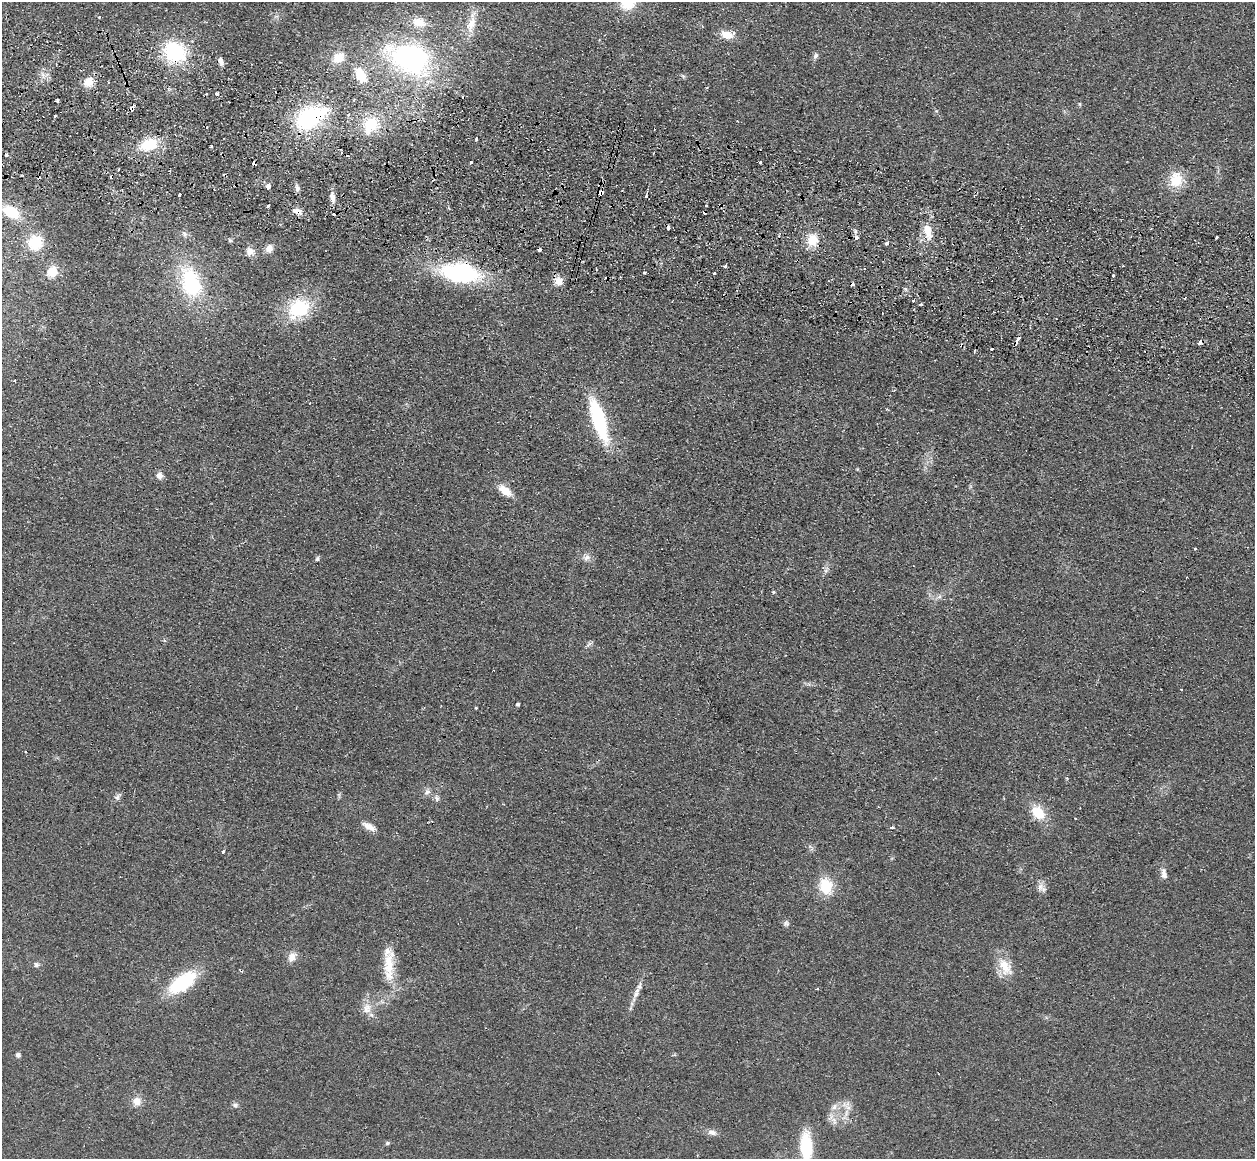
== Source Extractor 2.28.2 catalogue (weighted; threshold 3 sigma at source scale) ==
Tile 11 of 4 x 4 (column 3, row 3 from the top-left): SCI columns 2522-3774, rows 1494-2650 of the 5043 x 5143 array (HDU 1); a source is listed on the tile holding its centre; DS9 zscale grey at full resolution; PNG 1257 x 1161 px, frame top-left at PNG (2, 2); no overlay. Shown black and unused: <1% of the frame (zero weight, under 2 of 3 exposures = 3% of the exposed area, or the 3 px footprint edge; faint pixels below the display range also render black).
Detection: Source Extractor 2.28.2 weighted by HDU 2 'WHT'; one run over the whole footprint, this tile lists its part. Background 0.0726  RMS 0.0098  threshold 0.044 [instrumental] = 3 sigma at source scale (4.5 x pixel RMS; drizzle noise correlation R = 1.50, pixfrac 1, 0.05/0.05 arcsec/px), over >= 5 px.
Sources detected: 124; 14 cosmic-ray / hot-pixel residue — not listed; the other 110 listed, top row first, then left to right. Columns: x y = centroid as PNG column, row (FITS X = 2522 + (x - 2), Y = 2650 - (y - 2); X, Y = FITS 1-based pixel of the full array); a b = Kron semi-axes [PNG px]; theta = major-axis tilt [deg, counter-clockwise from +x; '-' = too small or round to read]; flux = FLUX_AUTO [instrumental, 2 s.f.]
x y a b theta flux
628 3 16 13 5 23
419 22 17 12 -18 15
471 24 31 9 76 16
727 34 14 8 -16 14
175 52 22 19 -33 76
816 56 7 5 65 3.1
339 58 15 12 31 15
409 58 43 27 -24 190
221 61 10 5 -77 3.9
43 75 7 4 -72 2.7
361 75 15 9 -61 25
683 76 7 4 -45 1.5
89 82 13 10 53 12
217 93 4 3 - 2.8
58 100 4 3 - 1.4
1080 104 6 4 -88 1.1
132 108 4 3 - 60
348 115 4 3 - 2.9
55 116 3 3 - 3.4
310 117 30 17 28 120
371 125 24 16 60 31
476 138 3 3 - 3.2
149 145 18 12 20 33
211 146 3 3 - 1.4
6 155 3 3 - 6.1
348 156 3 3 - 1.7
471 162 3 3 - 3.1
760 162 3 3 - 1.4
254 163 4 4 - 7.4
118 169 3 3 - 2.7
170 171 3 2 - 1.7
22 175 3 2 - 1.1
1176 179 19 16 77 23
268 186 4 3 - 25
297 188 9 6 -82 3
600 192 5 4 - 28
179 194 3 3 - 3.6
646 196 3 3 - 16
332 197 14 6 -79 6
268 206 3 3 - 8.6
11 212 18 12 -32 27
297 212 9 6 -29 7.2
333 214 3 3 - 5.7
668 227 4 3 - 5.9
928 231 23 11 -75 16
184 234 10 6 -67 2.9
1216 237 3 2 - 1.8
230 240 5 5 - 1.5
813 240 14 12 85 19
35 243 15 14 - 31
886 243 4 3 - 22
269 249 9 8 - 6.5
539 250 4 3 - 6.9
250 251 10 9 - 7.3
725 266 3 3 - 5.9
52 272 11 10 - 16
643 272 4 3 - 1.6
460 273 36 18 -8 130
714 273 3 2 - 2.2
1113 275 3 2 - 1.2
559 281 10 9 - 9.3
191 283 36 22 -71 79
913 300 3 3 - 4.7
920 304 4 3 - 3.5
298 308 25 19 34 57
1017 340 5 3 - 23
1200 342 4 3 - 28
992 349 3 3 - 6.9
974 352 4 3 - 1.6
14 381 3 2 - 0.83
599 420 37 11 -73 99
159 476 9 8 - 5.1
505 491 17 8 -39 14
1195 549 3 3 - 2.2
587 558 10 8 39 4.6
317 559 6 5 - 1.8
1186 578 3 2 - 1
773 592 5 4 - 1.1
939 597 7 5 42 2.4
589 644 9 4 30 2.2
518 704 4 4 - 2
476 708 3 2 - 1
427 792 9 7 44 3.8
118 797 12 6 50 3.1
437 798 9 5 -85 2.8
1038 813 17 12 -49 24
1076 818 3 2 - 1.2
369 826 18 7 -29 7.7
892 828 4 3 - 7.4
223 851 3 3 - 6.8
1164 874 14 7 -84 5.5
826 886 17 14 -75 29
1040 887 13 8 77 5.5
786 923 8 7 - 2.6
292 957 12 9 73 7.8
389 964 41 13 85 30
36 965 7 6 - 2.5
1005 967 28 15 -60 20
182 983 26 13 36 74
636 993 17 6 70 7.9
367 1008 15 13 87 11
18 1055 7 6 - 2.3
137 1101 11 10 - 8.4
235 1105 8 6 2 2.7
834 1107 10 7 45 5.1
848 1108 22 5 -29 5.6
834 1121 13 5 -73 5.2
712 1132 12 7 -15 4.9
387 1143 6 4 2 1.8
806 1147 26 11 -87 56
Overlapping masked pixels (flux is a lower limit): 12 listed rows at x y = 175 52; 132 108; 310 117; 254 163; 600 192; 297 212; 668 227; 539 250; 460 273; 1017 340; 1200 342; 182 983
Isophote crosses this tile's border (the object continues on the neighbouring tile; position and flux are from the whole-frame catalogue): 2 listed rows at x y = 628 3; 806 1147